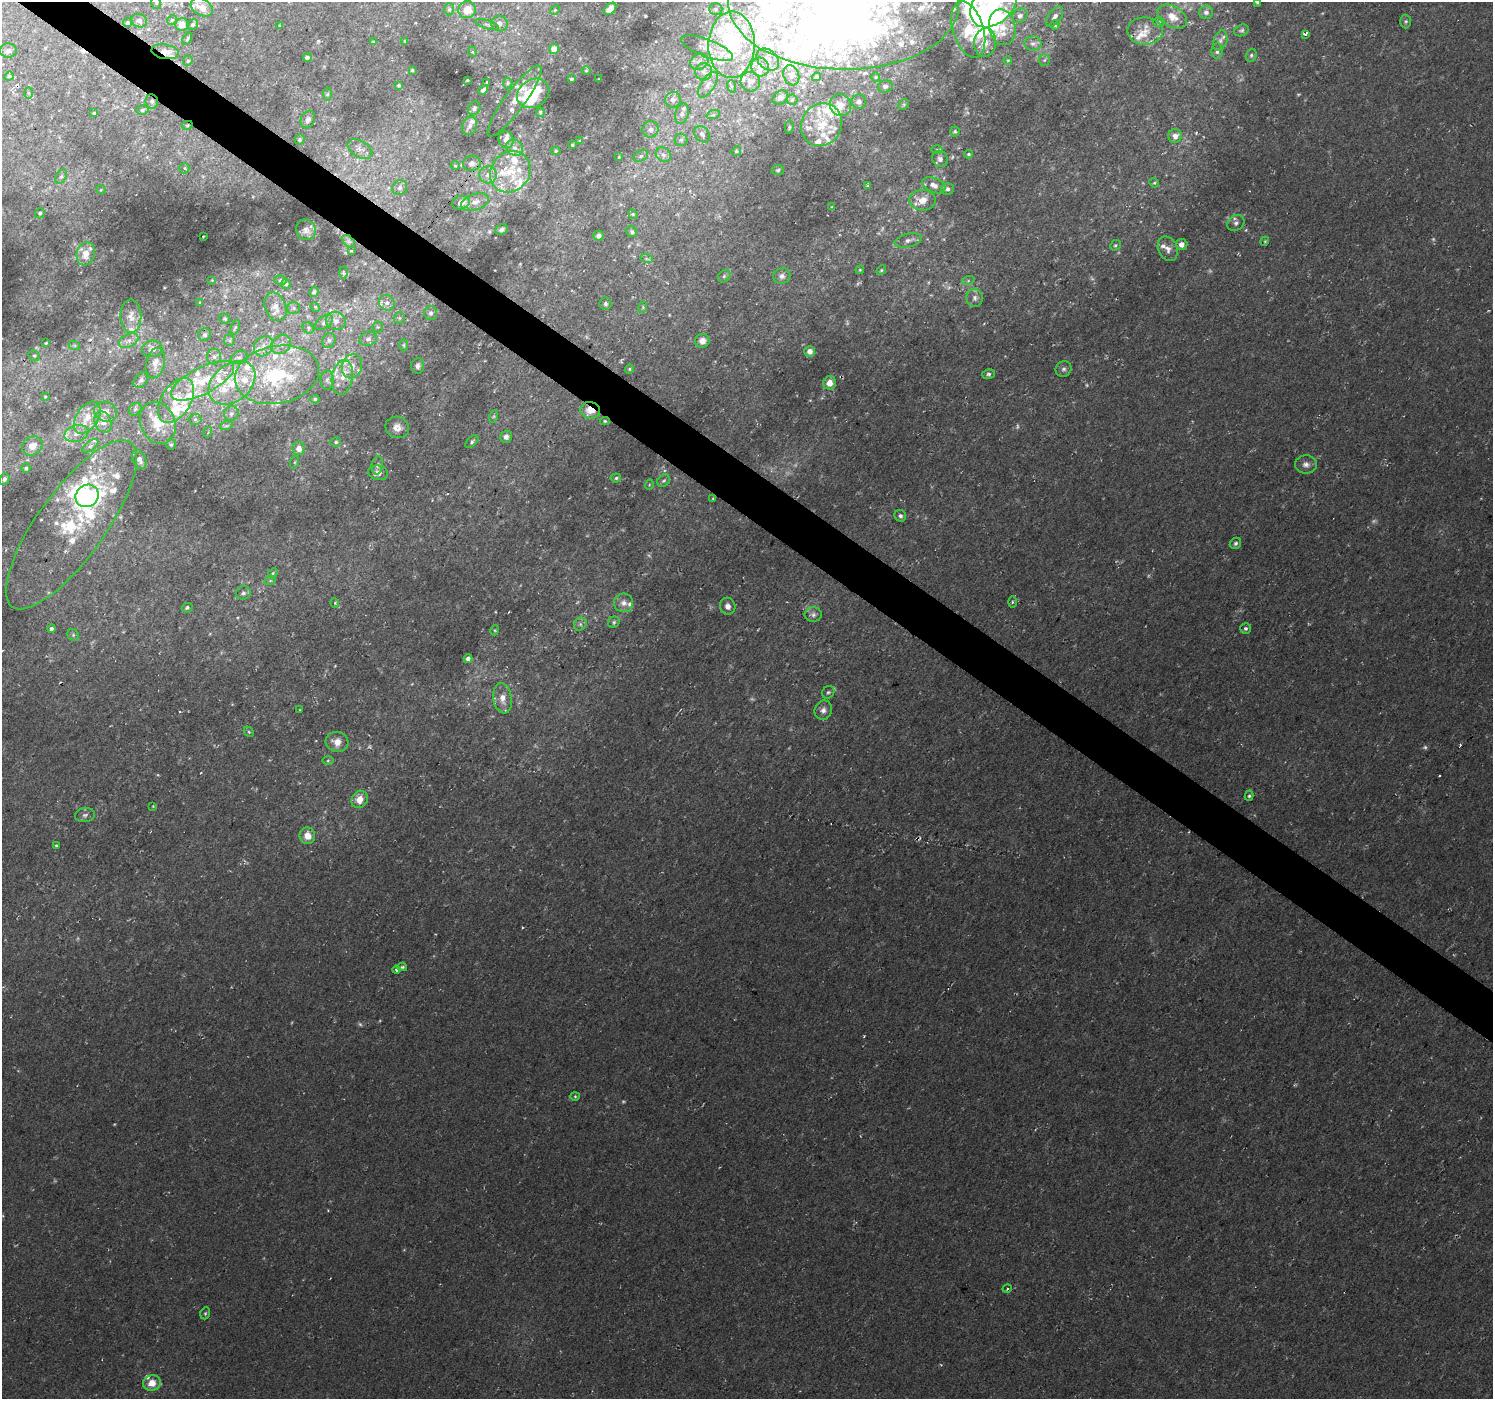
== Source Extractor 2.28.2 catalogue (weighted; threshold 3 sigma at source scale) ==
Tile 11 of 4 x 4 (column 3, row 3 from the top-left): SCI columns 2986-4476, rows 1576-2972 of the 5971 x 6010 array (HDU 1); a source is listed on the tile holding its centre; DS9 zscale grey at full resolution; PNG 1495 x 1401 px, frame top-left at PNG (2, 2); each listed source drawn as its Kron ellipse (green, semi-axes under 4 px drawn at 4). Shown black and unused: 3% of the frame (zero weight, under 2 of 3 exposures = <1% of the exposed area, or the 3 px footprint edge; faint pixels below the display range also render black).
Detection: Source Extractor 2.28.2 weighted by HDU 2 'WHT'; one run over the whole footprint, this tile lists its part. Background 0.021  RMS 0.0065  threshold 0.0291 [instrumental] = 3 sigma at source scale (4.5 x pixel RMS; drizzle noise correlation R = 1.50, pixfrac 1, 0.0396/0.0396 arcsec/px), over >= 5 px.
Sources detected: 398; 18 too faint to see at this stretch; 11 inside a brighter object's white glare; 4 cosmic-ray / hot-pixel residue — neither listed nor drawn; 91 inside a brighter listed object's ellipse — not listed separately; the other 274 listed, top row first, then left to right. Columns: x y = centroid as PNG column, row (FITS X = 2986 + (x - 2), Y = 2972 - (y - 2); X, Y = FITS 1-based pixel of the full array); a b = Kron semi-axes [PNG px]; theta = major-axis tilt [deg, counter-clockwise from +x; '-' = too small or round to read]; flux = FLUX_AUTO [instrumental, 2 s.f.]
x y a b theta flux
1257 2 4 3 - 0.89
156 3 6 5 - 1
844 3 115 66 -1 390
994 4 27 19 44 57
202 7 12 8 -31 7.8
449 9 6 5 - 1.3
610 9 7 5 45 5.1
716 9 6 5 - 1.6
467 10 9 8 - 8.7
555 10 5 4 - 0.68
1206 12 7 6 - 2.6
1020 16 8 6 40 2.4
1055 17 11 6 54 2.9
1172 17 16 10 -30 8.1
172 20 5 4 - 0.87
139 21 8 6 -21 2.5
1406 21 7 5 89 1.3
1159 22 5 5 - 1
128 23 5 4 - 1.1
499 23 8 7 - 3
193 24 5 5 - 1.1
487 24 12 2 -17 0.88
182 25 6 6 - 4.7
280 25 3 3 - 0.58
1055 25 5 5 - 0.91
1002 27 18 13 -76 13
968 29 29 15 -73 18
1242 30 7 5 24 1.3
1145 31 17 13 -1 8.9
1305 34 4 3 - 5.4
187 39 7 3 60 0.78
405 41 3 3 - 0.63
1220 41 10 6 70 2.5
374 42 4 3 - 0.82
985 42 14 11 83 6.5
1033 43 8 7 - 2.7
732 45 33 23 88 56
707 48 27 8 -21 7.6
554 49 5 4 - 5.7
8 51 8 7 - 2.3
1217 51 8 5 -89 2
165 52 14 7 -10 5.8
473 52 5 3 - 0.59
1251 55 7 5 68 1.4
307 58 4 4 - 2
768 60 12 9 -44 5.4
1008 60 4 3 - 0.6
1044 60 6 5 - 1.2
188 61 5 4 - 0.93
699 62 9 7 28 3.5
760 67 9 8 - 4.1
412 70 3 3 - 0.8
586 71 4 3 - 0.58
704 72 8 8 - 3.7
791 75 10 7 -69 3.2
9 76 5 3 - 0.79
816 77 4 3 - 0.97
876 77 4 4 - 0.74
571 79 3 3 - 0.87
599 79 3 2 - 0.4
467 80 3 2 - 0.68
487 82 3 2 - 0.47
750 82 10 9 - 4.1
508 83 5 5 - 0.88
399 85 3 3 - 0.99
708 85 14 7 57 4.6
731 86 6 4 -71 1.2
885 86 7 6 - 1.9
483 90 5 3 - 1.6
28 93 6 4 -89 0.89
533 93 17 13 33 22
328 94 6 4 88 1.1
780 98 8 6 34 2.4
673 100 8 7 - 3.3
792 100 5 5 - 0.92
152 101 7 6 - 2
514 101 43 10 54 9.7
859 101 7 7 - 2.6
904 104 6 4 45 0.99
840 105 11 10 - 5.6
474 108 7 6 - 1.7
142 110 6 5 - 1.4
540 112 5 3 - 0.93
94 113 3 3 - 0.81
682 114 10 6 76 2.7
713 115 7 4 18 1.2
308 120 9 7 66 2.7
187 125 5 4 - 0.92
822 125 22 20 60 20
470 126 9 7 65 2.6
789 127 7 3 82 0.76
650 129 8 8 - 3.2
955 131 5 5 - 0.93
702 134 9 6 -52 2.7
1175 136 7 7 - 4.2
299 140 5 5 - 1
506 140 8 7 - 4.2
681 140 6 6 - 1.5
580 141 4 3 - 0.71
572 145 3 2 - 0.56
515 148 9 7 -41 3.5
360 149 13 8 -31 4.6
937 150 6 4 0 0.87
556 151 5 4 - 0.85
736 151 5 4 - 0.95
969 154 4 3 - 1
663 155 8 6 -41 2.6
641 156 8 5 28 1.6
619 157 4 3 - 0.58
940 159 8 7 - 3.1
472 163 9 7 19 3
455 166 4 4 - 0.71
184 168 5 5 - 1.4
778 170 6 5 - 1.2
510 172 22 19 50 21
488 175 8 8 - 4.3
61 176 8 5 61 1.6
1154 183 5 4 - 0.87
867 185 4 3 - 0.78
934 185 12 7 -23 4.9
400 188 8 7 - 2.5
947 189 6 6 - 1.7
101 190 5 3 - 0.58
922 200 13 10 -3 8.9
475 202 14 8 20 5.1
461 203 9 6 14 4.3
832 207 3 3 - 0.59
40 213 5 4 - 1.3
633 214 5 4 - 0.76
1236 223 9 7 38 2.3
306 230 10 9 - 3
502 230 6 5 - 1.7
632 232 6 5 - 1.3
203 236 3 2 - 0.55
599 236 5 5 - 2.1
908 240 14 6 13 3.3
349 241 8 5 -45 1.6
1265 241 4 3 - 0.61
1181 244 6 5 - 3.7
1115 245 6 4 42 1
1168 249 13 9 -65 4.3
351 251 4 4 - 0.53
86 254 12 9 74 8.3
647 259 6 4 -19 0.95
860 270 4 4 - 0.66
881 270 5 4 - 0.81
343 273 6 3 -88 0.75
724 276 7 5 45 1.3
782 276 8 8 - 3
212 280 4 3 - 0.54
280 280 6 5 - 1.1
968 281 6 4 19 1
286 284 5 5 - 1.4
314 292 5 4 - 1.4
975 298 9 8 - 3.1
200 302 4 4 - 0.54
387 303 8 7 - 2.7
606 304 6 6 - 1.4
276 307 15 10 -68 7.9
315 307 5 4 - 0.69
643 307 6 3 73 0.69
294 308 6 6 - 1.5
431 313 7 6 - 2
131 316 17 10 -89 5.4
399 318 6 5 - 1.1
225 319 6 5 - 1
336 321 10 9 - 4.1
324 323 10 6 34 2.2
378 327 5 5 - 1.1
235 328 8 4 65 1.2
308 328 6 5 - 1.3
205 335 6 6 - 1.7
368 339 9 7 17 2.9
229 340 6 5 - 1.2
329 340 8 6 60 2
129 341 10 6 27 3
702 341 7 7 - 4.4
46 343 4 3 - 0.67
281 344 10 8 43 4.2
74 345 6 4 -18 0.93
404 345 6 4 -89 1.1
263 346 11 9 53 4.7
152 349 10 8 11 3.3
810 351 5 5 - 4.5
34 356 6 5 - 1.1
214 357 8 7 - 2.3
239 357 9 6 23 2.2
155 363 15 9 77 5.6
352 366 12 10 72 7.3
418 366 8 6 84 2.5
629 369 5 4 - 0.8
1064 369 8 7 - 2
989 374 6 5 - 1.4
277 375 42 28 11 65
342 377 17 10 80 8.7
141 380 9 6 50 2
327 380 9 6 89 2.5
203 381 35 13 27 23
232 383 26 18 39 26
830 383 7 6 - 5
45 397 4 3 - 0.65
315 399 4 4 - 0.94
176 400 25 14 58 16
135 409 7 5 46 1.6
590 410 10 8 -8 9.5
105 412 12 9 -21 5.9
231 414 7 7 - 2.4
494 416 6 4 71 1
87 418 18 11 57 11
195 419 6 6 - 1.6
605 421 5 4 - 0.84
103 422 11 8 -66 5.4
158 423 22 17 -67 18
226 426 7 4 18 1.2
397 427 12 10 -21 5.4
208 432 5 3 - 0.61
76 434 12 8 17 4.9
506 437 6 5 - 2.8
336 442 5 4 - 1.1
472 442 8 4 44 1.4
171 444 5 5 - 1.1
32 446 11 9 33 6.2
90 446 9 4 36 1.7
299 448 7 6 - 5.7
139 459 10 6 -66 3.3
295 462 6 4 71 0.92
1306 464 11 9 1 3.5
377 465 9 5 81 2.1
26 468 5 4 - 1.2
378 473 10 7 -13 3.8
616 478 5 4 - 1
4 479 6 4 66 2
664 481 7 5 40 1.5
649 485 5 3 - 0.56
87 496 12 11 - 98
713 498 4 4 - 0.59
900 516 6 5 - 1.7
71 525 101 34 54 82
1235 543 6 5 - 1.4
273 573 5 4 - 0.94
270 581 6 3 19 0.76
243 593 7 6 - 2.1
1012 602 5 3 - 0.85
335 603 5 3 - 0.65
624 603 9 9 - 3.9
728 606 8 7 - 3.4
187 608 5 4 - 1.1
813 615 8 7 - 2.5
614 622 6 5 - 1.2
580 624 7 6 - 1.8
1246 628 5 5 - 1.4
51 629 4 3 - 9.7
495 630 5 3 - 0.71
73 635 6 5 - 1.1
468 659 4 4 - 3
828 692 7 5 49 1.3
503 698 15 9 -81 6.5
300 710 2 2 - 0.41
823 710 10 8 68 3.4
249 732 6 4 -45 1
337 742 11 10 - 5.9
328 761 5 4 - 0.77
1249 796 5 4 - 1.1
360 799 9 8 - 6.4
153 806 3 2 - 0.47
85 815 10 7 10 2.2
307 836 8 7 - 6.7
56 845 4 2 - 0.62
402 967 5 4 - 0.96
397 970 4 4 - 1.3
575 1096 4 4 - 0.81
1007 1289 5 3 - 0.79
205 1313 6 4 69 0.93
152 1383 9 8 - 8
Overlapping masked pixels (flux is a lower limit): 5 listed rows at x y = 165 52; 152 101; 187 125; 590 410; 605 421
Isophote crosses this tile's border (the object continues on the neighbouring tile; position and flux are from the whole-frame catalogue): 4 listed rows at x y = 1257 2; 156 3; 844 3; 994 4
Unlisted compact peaks at least as high as the median listed source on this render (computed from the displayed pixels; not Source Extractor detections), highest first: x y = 864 1036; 114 1124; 1196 133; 318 41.